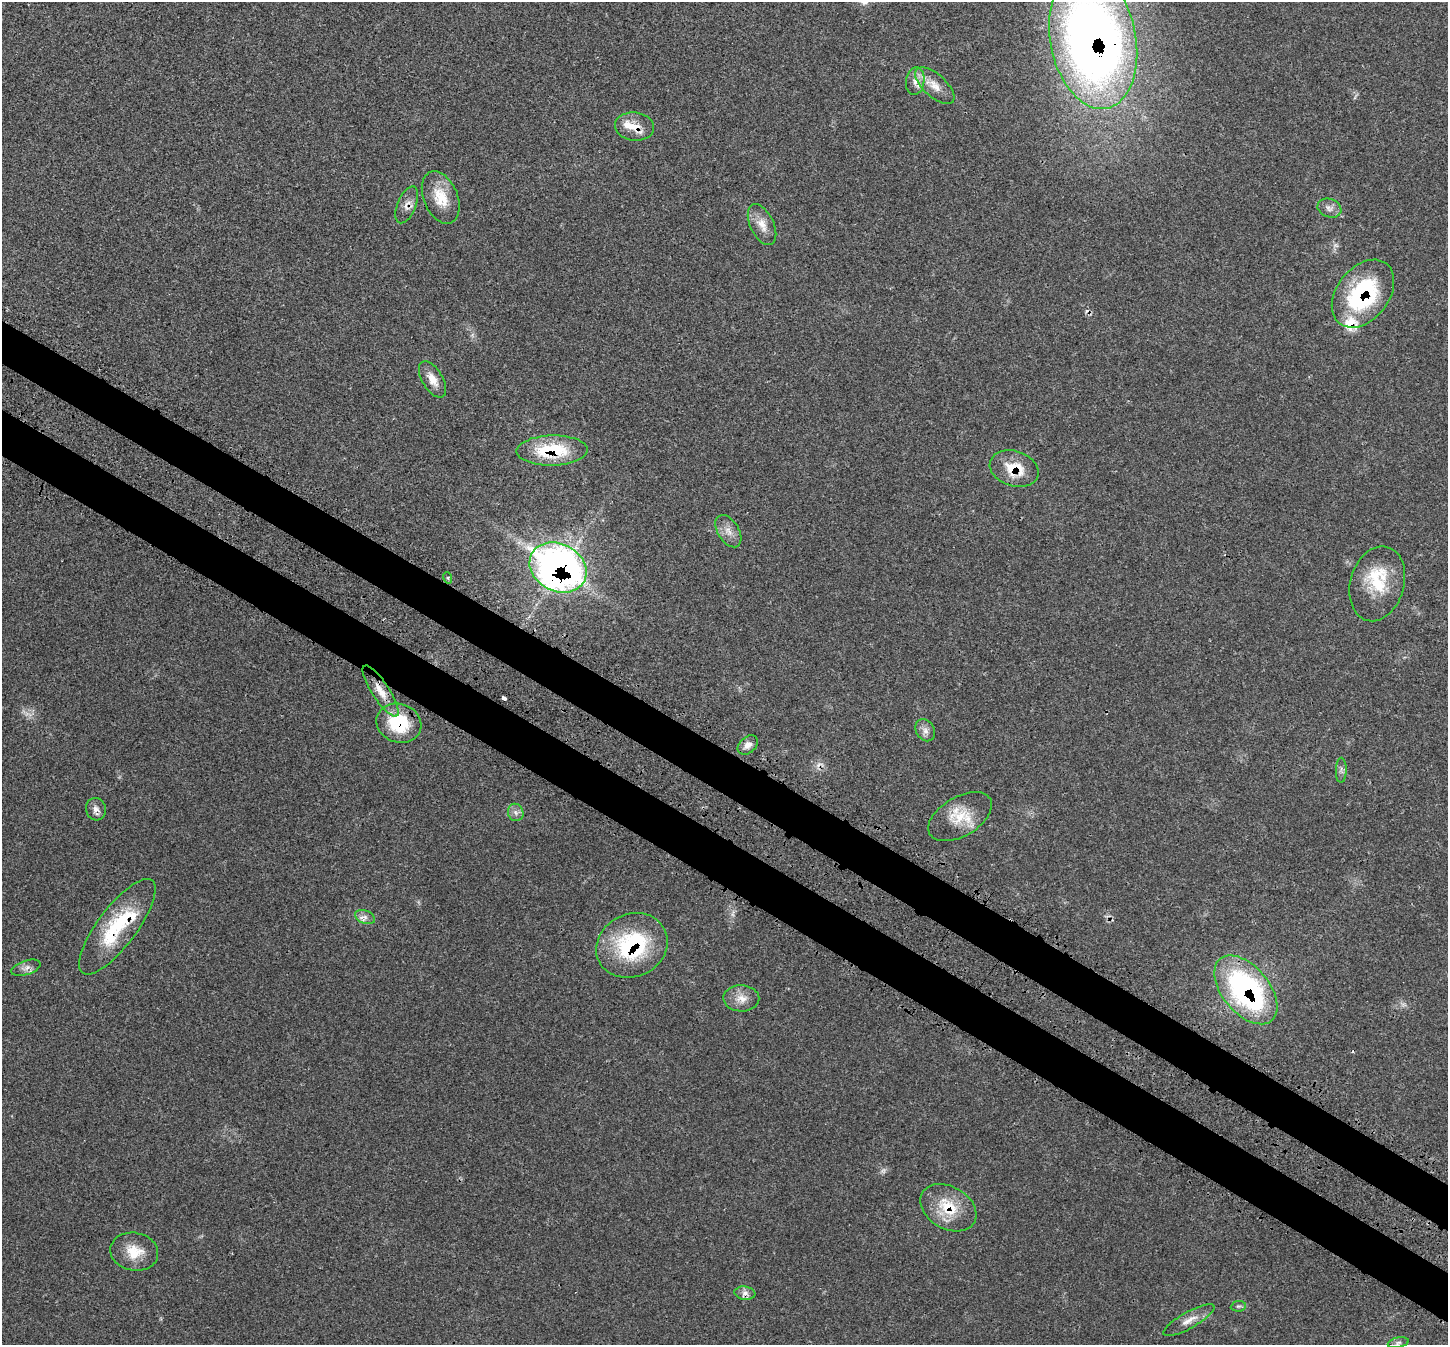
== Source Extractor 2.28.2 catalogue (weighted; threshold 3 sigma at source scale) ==
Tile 6 of 4 x 4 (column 2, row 2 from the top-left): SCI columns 1556-3001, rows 2933-4275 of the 6007 x 6004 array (HDU 1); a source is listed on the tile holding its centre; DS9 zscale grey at full resolution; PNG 1450 x 1347 px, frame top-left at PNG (2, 2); each listed source drawn as its Kron ellipse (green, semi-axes under 4 px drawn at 4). Shown black and unused: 7% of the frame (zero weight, under 3 of 4 exposures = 8% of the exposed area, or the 3 px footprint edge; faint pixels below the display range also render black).
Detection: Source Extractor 2.28.2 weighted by HDU 2 'WHT'; one run over the whole footprint, this tile lists its part. Background 0.0209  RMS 0.0033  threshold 0.015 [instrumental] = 3 sigma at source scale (4.5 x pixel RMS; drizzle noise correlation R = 1.50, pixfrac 1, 0.05/0.05 arcsec/px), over >= 5 px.
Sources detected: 45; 1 too faint to see at this stretch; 4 cosmic-ray / hot-pixel residue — neither listed nor drawn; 4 inside a brighter listed object's ellipse — not listed separately; the other 36 listed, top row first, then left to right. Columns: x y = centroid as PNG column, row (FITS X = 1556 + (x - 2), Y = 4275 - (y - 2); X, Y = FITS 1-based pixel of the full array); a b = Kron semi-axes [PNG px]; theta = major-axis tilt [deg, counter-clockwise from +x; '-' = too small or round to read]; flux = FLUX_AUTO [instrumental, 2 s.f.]
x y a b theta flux
1093 40 70 43 -79 300
915 81 14 9 82 2.7
935 86 24 11 -42 4.7
635 126 20 14 -7 5.2
441 197 27 17 -67 8.3
407 205 19 9 68 2.6
1329 208 12 9 -21 1.8
762 225 22 11 -64 4.1
1363 294 38 26 52 39
433 379 20 10 -59 3.8
552 450 35 15 1 20
1014 469 25 17 -18 9.8
728 531 18 10 -59 3
558 567 30 23 -27 200
448 578 6 3 -72 0.39
1377 584 38 27 74 15
381 691 30 8 -57 5.6
399 723 23 19 -19 17
925 730 12 9 -57 1.9
748 745 11 8 40 2
1341 770 12 5 89 1.1
96 809 11 10 - 1.9
516 812 9 7 -69 1.4
960 817 35 19 30 9.8
365 917 10 6 -20 1.5
117 927 58 19 53 24
632 945 37 31 26 34
26 968 15 7 18 1.9
1246 990 40 23 -50 74
741 998 18 13 -2 3.9
948 1208 30 21 -30 12
134 1252 24 19 -12 7.4
745 1293 10 6 -7 1.6
1238 1306 7 5 6 0.66
1189 1320 29 8 29 3.6
1398 1343 11 5 12 0.93
Overlapping masked pixels (flux is a lower limit): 13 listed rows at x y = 1093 40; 635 126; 407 205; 1363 294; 552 450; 1014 469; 558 567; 381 691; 399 723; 117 927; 632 945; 1246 990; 948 1208
Isophote crosses this tile's border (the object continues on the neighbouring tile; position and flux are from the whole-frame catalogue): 1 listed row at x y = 1093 40